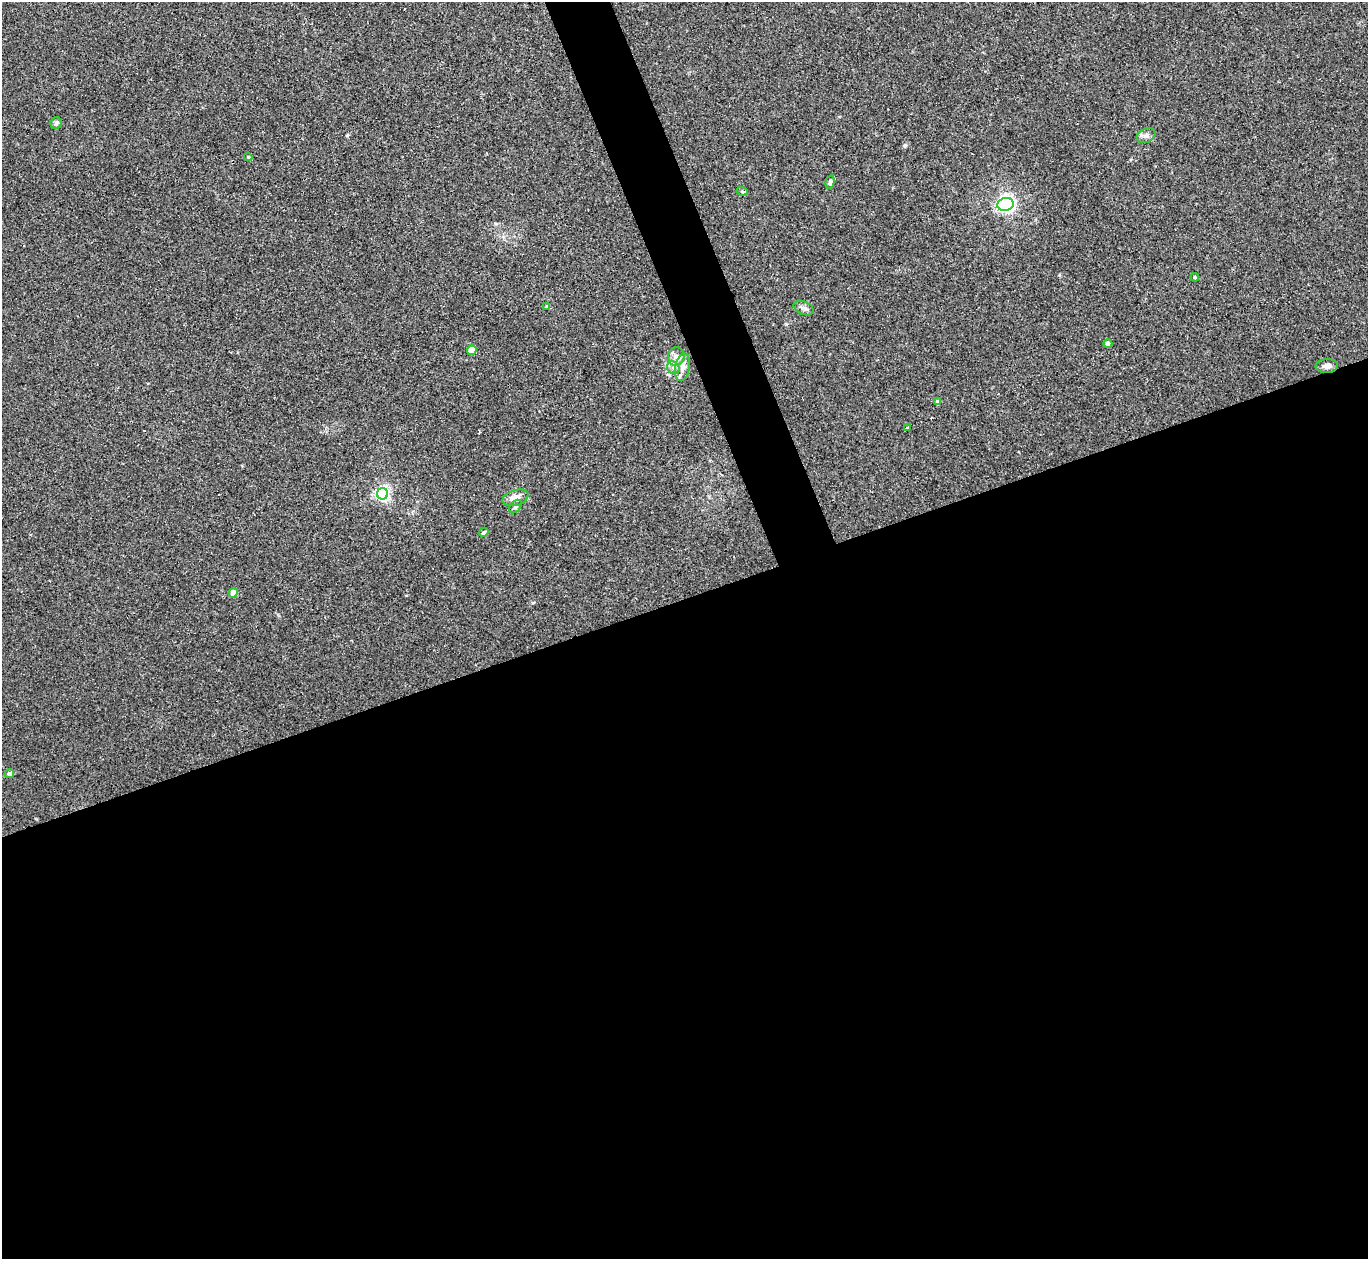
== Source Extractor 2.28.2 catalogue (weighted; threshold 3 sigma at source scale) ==
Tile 15 of 4 x 4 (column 3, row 4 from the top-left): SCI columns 2776-4141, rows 182-1438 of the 5537 x 5514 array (HDU 1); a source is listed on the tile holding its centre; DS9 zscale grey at full resolution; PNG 1370 x 1261 px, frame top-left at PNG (2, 2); each listed source drawn as its Kron ellipse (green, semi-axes under 4 px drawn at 4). Shown black and unused: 55% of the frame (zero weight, under 2 of 3 exposures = <1% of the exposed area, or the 3 px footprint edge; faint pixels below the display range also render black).
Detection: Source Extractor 2.28.2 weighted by HDU 2 'WHT'; one run over the whole footprint, this tile lists its part. Background 0.0467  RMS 0.0074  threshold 0.0332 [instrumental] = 3 sigma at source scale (4.5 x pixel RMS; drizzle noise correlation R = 1.50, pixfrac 1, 0.05/0.05 arcsec/px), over >= 5 px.
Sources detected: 24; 1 cosmic-ray / hot-pixel residue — neither listed nor drawn; the other 23 listed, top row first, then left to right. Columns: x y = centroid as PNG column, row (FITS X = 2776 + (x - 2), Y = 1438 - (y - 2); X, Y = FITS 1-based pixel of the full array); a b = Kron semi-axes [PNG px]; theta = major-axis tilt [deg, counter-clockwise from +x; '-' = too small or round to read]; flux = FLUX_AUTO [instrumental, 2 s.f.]
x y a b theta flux
56 123 6 5 - 2.3
1146 136 10 7 26 2.8
248 157 4 4 - 0.73
830 182 7 4 74 1.4
742 191 5 3 - 0.92
1005 204 8 6 13 280
1195 277 4 3 - 1
546 306 4 3 - 0.82
804 308 10 6 -25 2.6
1108 344 4 4 - 6.5
472 350 4 4 - 10
676 356 9 8 - 3.8
1327 366 11 7 2 3.3
683 367 14 7 78 5.6
673 368 7 6 - 2.3
938 402 4 4 - 3.1
907 428 3 3 - 3.3
382 494 5 5 - 160
515 498 13 8 17 6.7
515 506 8 5 50 1.6
484 532 5 4 - 0.95
233 593 4 4 - 11
9 774 5 4 - 3.7
Unlisted compact peaks at least as high as the median listed source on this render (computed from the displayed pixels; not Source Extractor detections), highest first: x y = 905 145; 347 135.